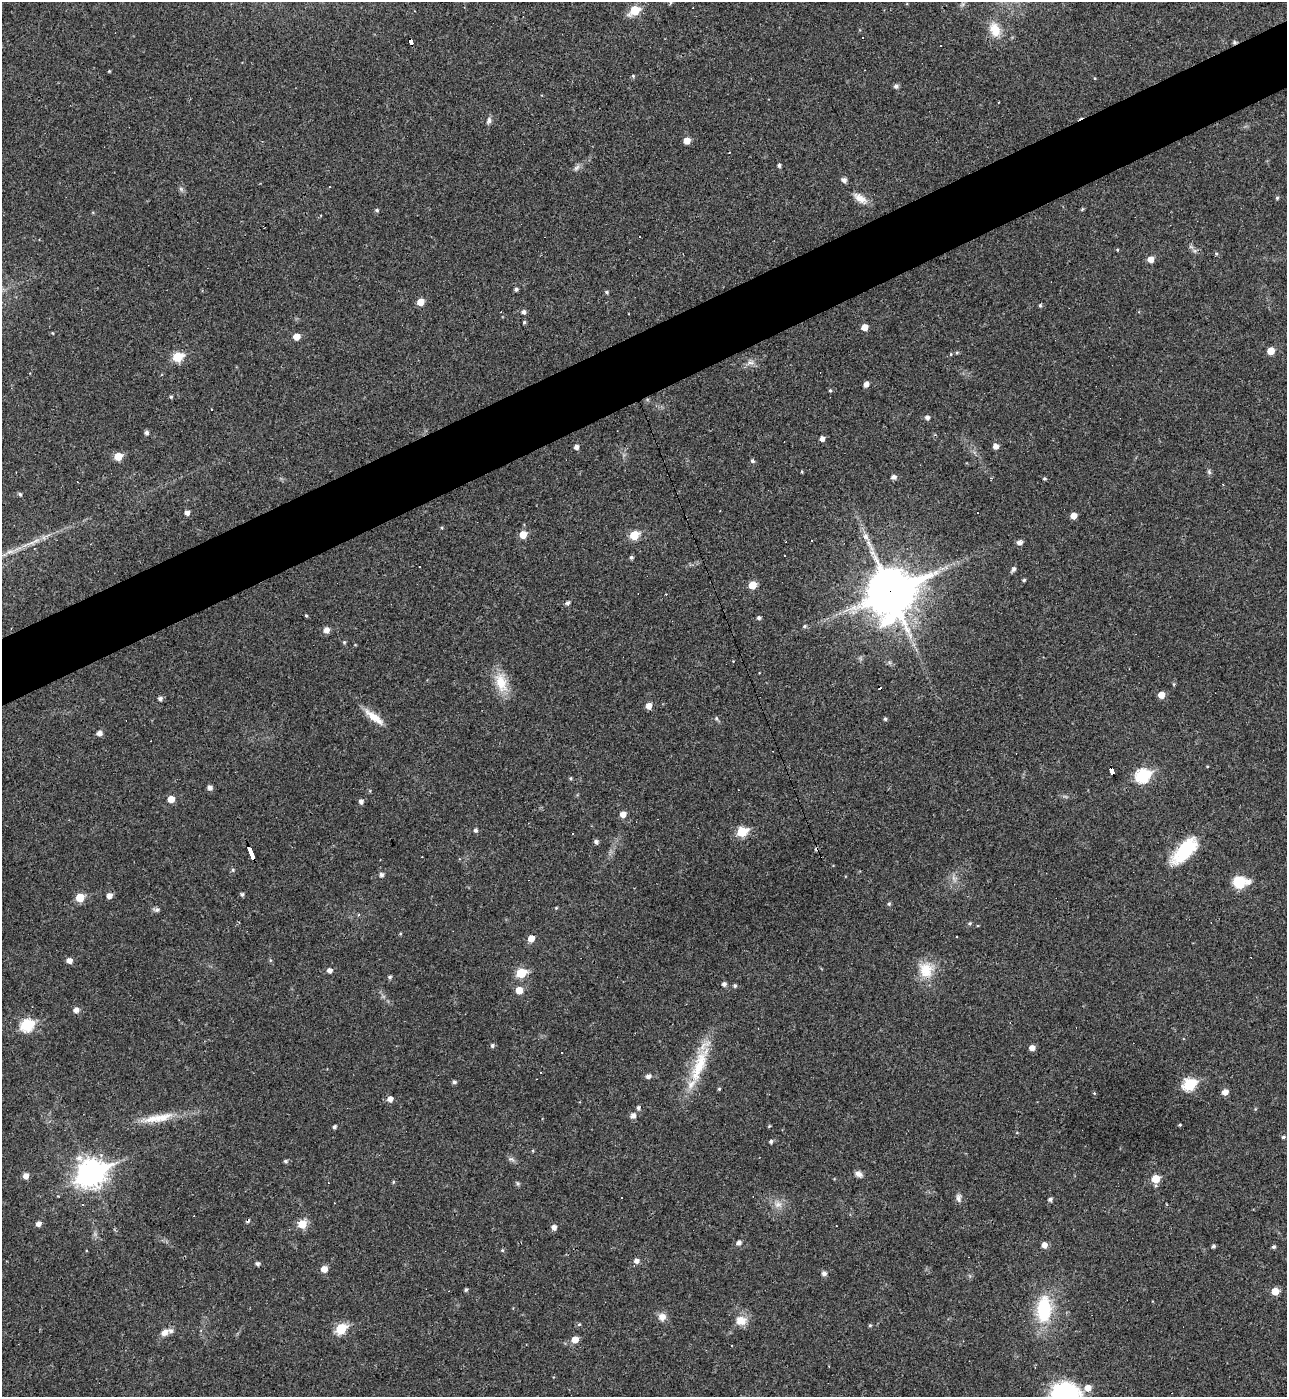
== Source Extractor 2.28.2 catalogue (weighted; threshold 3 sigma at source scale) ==
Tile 10 of 4 x 4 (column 2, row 3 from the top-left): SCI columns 1433-2717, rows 1396-2790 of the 5565 x 5579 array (HDU 1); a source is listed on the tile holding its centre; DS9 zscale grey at full resolution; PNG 1289 x 1399 px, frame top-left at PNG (2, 2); no overlay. Shown black and unused: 5% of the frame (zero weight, under 3 of 4 exposures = <1% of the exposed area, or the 3 px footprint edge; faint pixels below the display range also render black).
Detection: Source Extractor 2.28.2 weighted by HDU 2 'WHT'; one run over the whole footprint, this tile lists its part. Background 0.018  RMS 0.0039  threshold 0.0176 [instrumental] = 3 sigma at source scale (4.5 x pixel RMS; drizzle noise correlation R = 1.50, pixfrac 1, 0.05/0.05 arcsec/px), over >= 5 px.
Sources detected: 184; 18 cosmic-ray / hot-pixel residue — not listed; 3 inside a brighter listed object's ellipse — not listed separately; the other 163 listed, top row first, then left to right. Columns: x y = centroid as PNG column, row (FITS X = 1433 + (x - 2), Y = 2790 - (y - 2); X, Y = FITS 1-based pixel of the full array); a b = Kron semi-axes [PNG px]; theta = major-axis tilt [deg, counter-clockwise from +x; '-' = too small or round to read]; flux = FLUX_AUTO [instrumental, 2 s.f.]
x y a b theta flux
635 10 6 5 - 15
995 30 18 12 -71 6.6
863 38 3 3 - 1.1
410 42 6 3 -68 40
633 76 5 4 - 0.47
896 86 6 5 - 1.1
489 120 9 6 81 1.2
687 141 5 5 - 4.5
779 165 4 4 - 0.87
577 167 11 5 45 1.1
844 180 6 6 - 1.2
330 186 3 3 - 1.4
860 198 20 9 -36 3.7
1277 198 5 4 - 0.56
1082 209 5 3 - 0.39
377 210 5 4 - 0.62
1150 259 5 5 - 3.7
516 289 4 4 - 0.83
606 292 5 4 - 0.58
420 302 5 5 - 4.8
1040 305 4 4 - 0.55
524 312 5 5 - 1.2
524 322 4 4 - 0.52
865 327 5 5 - 3.9
52 333 4 3 - 0.29
296 336 5 5 - 4
1271 351 5 5 - 5.6
957 353 5 4 - 0.47
177 357 6 5 - 18
866 384 5 5 - 2
830 391 4 4 - 0.48
171 397 4 4 - 0.51
212 410 3 3 - 0.92
927 417 5 5 - 1.3
146 433 5 5 - 1.1
822 438 5 4 - 1.9
996 446 5 5 - 1.9
576 447 5 4 - 1.5
118 456 5 5 - 8.3
752 461 4 4 - 0.79
1209 472 8 5 -66 0.75
894 477 5 5 - 1.6
1044 478 4 4 - 0.55
20 494 5 4 - 0.77
187 512 5 5 - 1.7
1073 516 5 5 - 3.1
523 534 6 5 - 5.8
634 535 6 5 - 14
865 536 9 7 -45 1.9
812 540 2 2 - 0.43
36 541 13 4 22 1.9
1020 542 5 5 - 1.8
10 552 9 4 9 1.4
631 557 5 4 - 0.73
419 567 3 3 - 0.69
1014 569 8 5 65 0.95
752 585 5 5 - 8.2
890 591 19 16 34 1200
567 603 6 4 15 0.9
306 616 4 3 - 0.42
759 618 5 4 - 0.98
804 626 6 4 28 0.6
326 630 6 5 - 2.5
344 642 5 4 - 0.48
501 683 27 15 -73 8.7
1161 695 5 5 - 4.2
160 698 6 5 - 1
649 706 6 5 - 2.7
374 717 29 8 -37 5.3
716 718 6 5 - 0.68
885 719 4 4 - 0.65
99 733 5 5 - 2
1111 771 7 4 -69 53
1142 775 8 6 25 49
571 778 4 4 - 0.49
210 787 5 5 - 1.6
171 799 5 5 - 4.4
361 801 5 5 - 1.4
623 814 5 5 - 3
475 830 5 4 - 0.95
742 832 6 5 - 19
573 834 3 2 - 0.51
596 841 5 5 - 1
1185 851 35 15 47 18
251 854 13 3 -66 88
233 870 5 4 - 0.59
381 875 5 5 - 1.2
1239 882 12 11 - 9.9
242 894 5 4 - 0.73
109 896 5 5 - 2.3
80 897 5 5 - 10
889 904 6 4 67 0.58
556 908 4 3 - 0.34
156 910 8 6 -3 0.97
358 915 4 3 - 0.85
970 923 5 4 - 0.57
531 938 6 5 - 3.9
69 960 5 5 - 2.2
330 970 5 5 - 1.8
926 970 22 19 -73 8.9
521 973 6 5 - 14
390 977 5 4 - 0.75
724 984 5 5 - 1.2
735 986 5 5 - 0.73
519 990 5 5 - 5.6
76 1010 5 5 - 2.2
27 1025 7 6 - 35
492 1046 5 5 - 0.8
1032 1048 5 5 - 2.2
562 1053 2 2 - 0.29
699 1065 57 15 69 17
541 1073 3 3 - 1.2
648 1076 5 4 - 1.7
454 1082 5 5 - 0.87
1189 1084 7 6 - 35
719 1089 4 4 - 0.46
1225 1092 6 5 - 2.6
390 1099 6 5 - 2.3
638 1108 5 4 - 0.92
633 1115 6 6 - 1.8
162 1117 31 11 18 7.5
1180 1125 4 3 - 0.4
334 1127 5 4 - 0.81
1283 1137 4 3 - 0.64
771 1141 4 4 - 0.9
533 1151 4 4 - 0.4
79 1158 9 8 - 2.3
511 1159 9 4 -29 0.97
285 1161 6 4 1 0.71
91 1173 11 9 27 390
858 1174 9 6 -17 1.8
26 1176 5 5 - 2.6
1155 1179 6 5 - 7.8
393 1182 5 4 - 0.43
518 1183 6 5 - 0.63
959 1198 11 7 -85 1.4
1050 1199 5 4 - 1
778 1204 11 7 1 2.2
83 1205 3 3 - 4.3
38 1224 5 5 - 1.8
302 1224 6 6 - 8.5
554 1227 5 5 - 1.8
739 1242 5 5 - 1.6
1044 1245 5 5 - 2.3
1213 1246 4 4 - 0.82
1273 1247 5 4 - 0.69
502 1250 5 4 - 0.39
636 1261 5 5 - 1.8
257 1264 5 5 - 0.9
324 1269 6 5 - 3.3
824 1273 5 5 - 1.4
466 1290 4 4 - 0.65
1275 1291 5 5 - 6.2
1044 1309 30 16 88 22
662 1317 10 10 - 2.7
741 1321 12 10 -10 4.7
579 1324 5 5 - 0.51
870 1325 5 4 - 0.47
341 1329 6 6 - 20
165 1332 11 8 43 2.4
575 1339 6 5 - 4
1088 1388 7 7 - 3.6
1065 1396 23 21 -27 55
Overlapping masked pixels (flux is a lower limit): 4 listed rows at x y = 410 42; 890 591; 1111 771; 251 854
Isophote crosses this tile's border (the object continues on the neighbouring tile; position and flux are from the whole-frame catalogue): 1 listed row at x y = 1065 1396